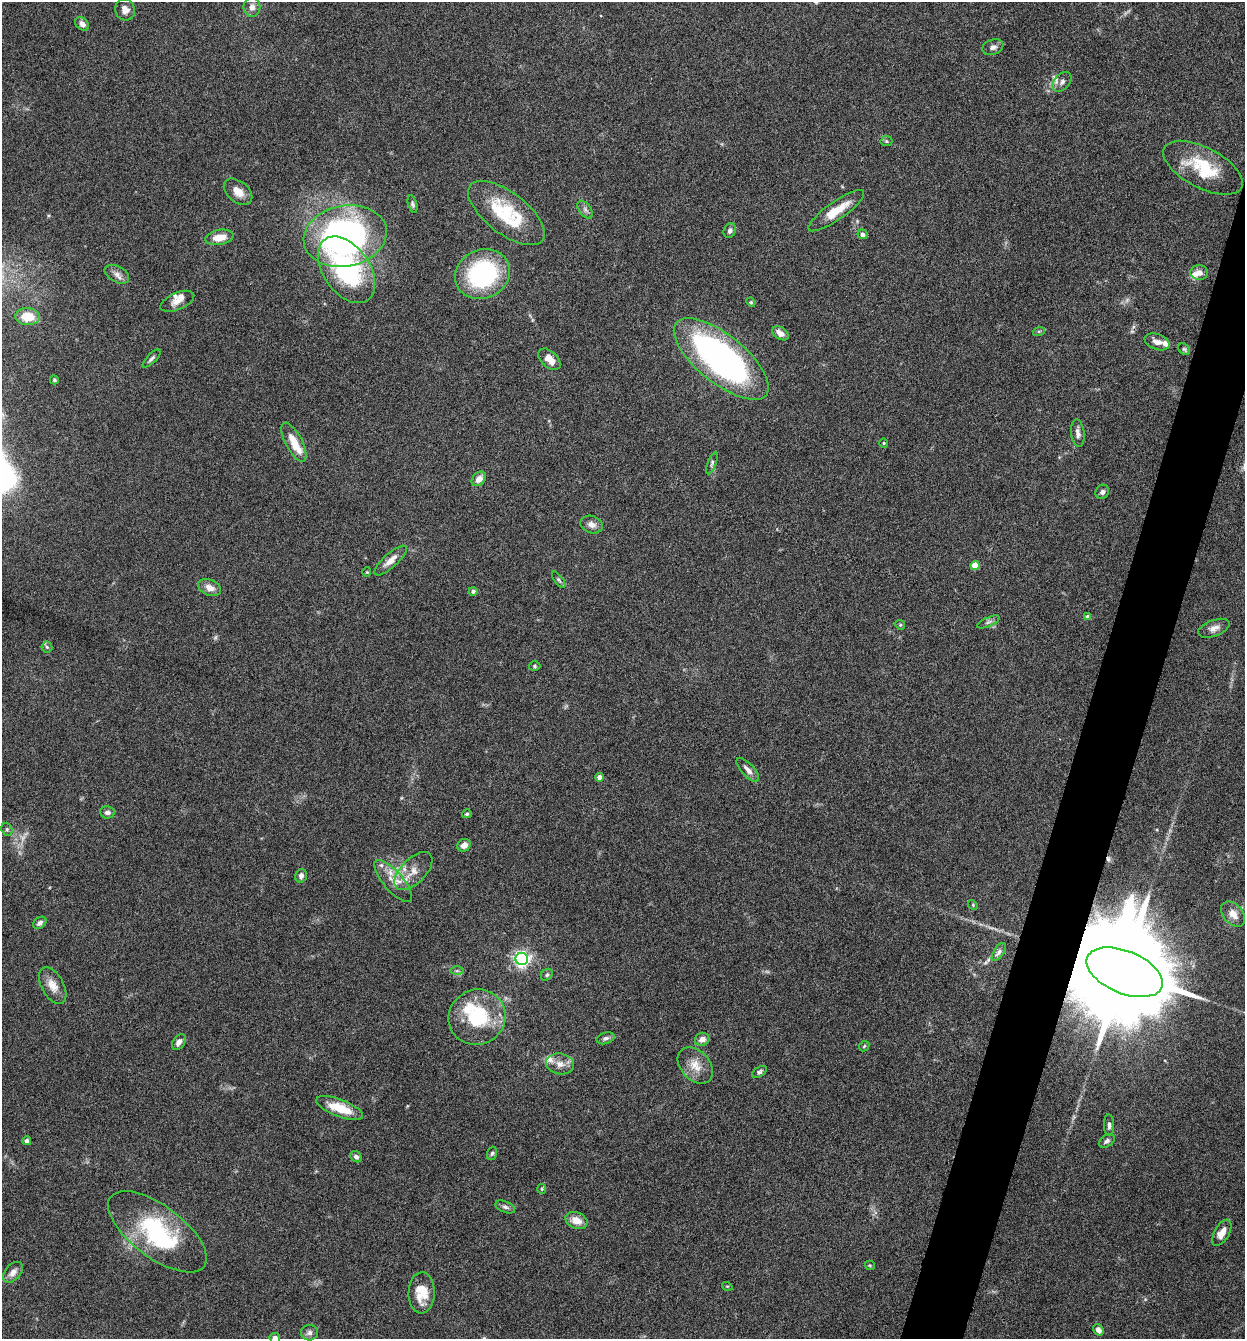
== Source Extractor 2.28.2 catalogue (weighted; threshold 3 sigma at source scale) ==
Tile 10 of 4 x 4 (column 2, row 3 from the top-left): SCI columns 1373-2615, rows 1340-2676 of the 5359 x 5349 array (HDU 1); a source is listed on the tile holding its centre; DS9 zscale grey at full resolution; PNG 1247 x 1341 px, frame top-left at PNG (2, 2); each listed source drawn as its Kron ellipse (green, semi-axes under 4 px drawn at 4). Shown black and unused: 4% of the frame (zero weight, under 4 of 8 exposures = <1% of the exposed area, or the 3 px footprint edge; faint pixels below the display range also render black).
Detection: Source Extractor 2.28.2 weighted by HDU 2 'WHT'; one run over the whole footprint, this tile lists its part. Background 0.125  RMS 0.005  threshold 0.0203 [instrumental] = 3 sigma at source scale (4.09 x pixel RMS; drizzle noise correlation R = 1.36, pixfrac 0.8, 0.05/0.05 arcsec/px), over >= 5 px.
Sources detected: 108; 3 too faint to see at this stretch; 1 inside a brighter object's white glare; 1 cosmic-ray / hot-pixel residue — neither listed nor drawn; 9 inside a brighter listed object's ellipse — not listed separately; the other 94 listed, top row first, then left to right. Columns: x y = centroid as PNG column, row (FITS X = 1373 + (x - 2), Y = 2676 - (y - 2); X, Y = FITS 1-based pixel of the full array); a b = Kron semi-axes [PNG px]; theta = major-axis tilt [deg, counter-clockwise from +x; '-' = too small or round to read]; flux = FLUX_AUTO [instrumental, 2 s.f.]
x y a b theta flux
252 7 10 8 -90 2.9
125 10 11 9 -68 3.1
82 24 8 5 -41 2.5
993 47 11 7 20 2.1
1062 82 11 7 48 2.2
886 141 6 5 - 0.76
1203 168 44 20 -27 23
238 192 16 10 -39 5
413 204 9 4 -75 0.98
585 210 10 6 -53 1.5
836 211 33 9 35 11
506 213 45 20 -37 29
730 231 8 6 65 1.7
862 234 5 5 - 1.7
345 236 42 30 11 150
219 237 14 7 11 7
346 270 37 23 -55 58
1199 273 9 7 1 3.2
117 274 13 8 -28 2.6
482 274 28 24 27 57
177 301 18 8 23 3.7
751 302 5 4 - 0.5
27 317 12 8 -5 11
1039 331 6 4 18 0.64
780 333 9 6 -34 3.3
1157 342 13 7 -20 3.4
1184 349 7 5 -44 0.79
152 358 12 4 45 1.3
549 359 13 8 -43 4.9
721 359 58 24 -39 150
54 380 4 4 - 0.69
1078 433 14 6 -83 2.2
294 442 22 8 -62 8
884 443 4 4 - 0.51
712 463 12 4 68 1.2
479 479 8 6 46 3.7
1102 492 7 6 - 1.4
592 525 11 8 -17 2.7
390 560 21 7 42 4.5
975 565 4 4 - 9.2
367 572 4 4 - 0.49
559 580 9 4 -54 0.79
210 588 12 7 -24 3.6
473 591 4 4 - 1.2
1088 617 4 4 - 2.5
988 622 12 4 24 1.3
900 625 5 4 - 0.6
1214 628 16 8 20 3.3
47 647 5 5 - 0.77
535 666 6 4 -2 0.71
748 770 15 6 -48 2.5
599 777 4 4 - 2.2
107 812 7 6 - 1.9
467 814 5 4 - 0.88
7 829 7 5 -69 0.84
464 845 7 6 - 3.2
413 871 24 12 45 7.4
301 876 7 5 72 1.8
393 881 26 10 -49 6.5
973 905 5 4 - 0.5
1233 914 14 10 -49 4.7
40 923 7 5 38 1.5
999 952 10 5 56 1.1
522 959 6 6 - 160
457 971 7 4 0 0.88
1125 972 40 21 -22 20000
547 975 6 5 - 0.88
53 986 20 11 -61 5.6
477 1017 29 27 27 32
605 1038 9 5 17 1.5
702 1039 7 6 - 3.3
179 1042 9 6 55 2.3
864 1046 6 4 45 0.68
560 1064 14 10 -10 4
695 1065 21 14 -47 6.8
759 1072 8 5 34 1
340 1108 25 8 -21 12
1109 1125 11 5 -88 1.4
27 1141 4 4 - 1.9
1107 1141 9 5 35 1.4
492 1153 7 5 71 0.84
356 1157 6 5 - 1.6
542 1189 5 4 - 0.5
505 1207 10 5 -22 1.4
576 1220 11 8 -22 5.2
157 1232 58 26 -37 48
1222 1233 14 7 61 4.7
870 1265 5 4 - 0.56
13 1272 12 7 48 3
727 1286 5 3 - 0.45
422 1293 20 13 88 10
1098 1330 6 5 - 2.1
309 1333 8 8 - 1.6
275 1338 5 5 - 2.3
Overlapping masked pixels (flux is a lower limit): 1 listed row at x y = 1125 972
Isophote crosses this tile's border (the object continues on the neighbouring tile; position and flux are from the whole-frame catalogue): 1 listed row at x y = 275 1338